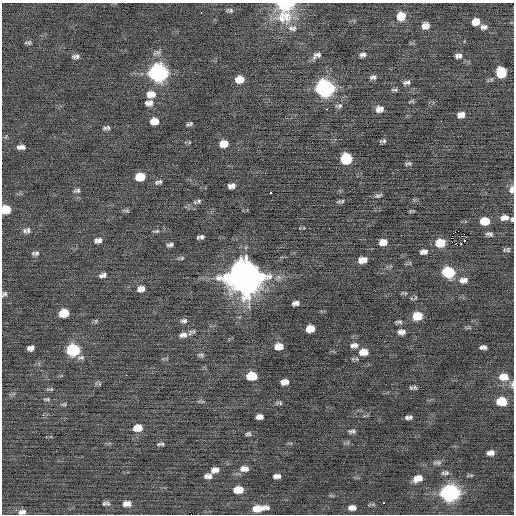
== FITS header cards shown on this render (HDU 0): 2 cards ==
NAXIS1  =                  512 / Axis length
NAXIS2  =                  512 / Axis length

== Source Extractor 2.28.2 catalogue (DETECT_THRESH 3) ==
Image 512 x 512 px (HDU 0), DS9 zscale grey, 1 PNG px = 1 image px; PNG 516 x 516 px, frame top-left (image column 1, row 512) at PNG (2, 3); no overlay
Background -0.0124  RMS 0.75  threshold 2.24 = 3 sigma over >= 5 px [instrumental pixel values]
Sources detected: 133; all 133 listed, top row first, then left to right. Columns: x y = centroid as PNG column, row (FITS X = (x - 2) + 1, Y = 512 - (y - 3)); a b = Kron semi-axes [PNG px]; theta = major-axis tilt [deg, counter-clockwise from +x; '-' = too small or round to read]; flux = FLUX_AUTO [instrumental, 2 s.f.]
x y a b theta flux
285 5 21 13 -6 1400
230 10 9 5 -7 120
201 12 3 2 - 87
401 16 9 8 - 860
282 17 21 14 82 1000
286 17 23 15 -87 1100
476 22 7 6 - 470
425 26 7 6 - 370
484 27 9 6 7 190
292 28 14 8 -5 300
29 42 7 6 - 110
363 54 8 5 17 160
317 55 13 8 22 250
460 55 7 6 - 130
76 56 9 5 3 150
457 56 7 5 82 130
501 72 9 8 - 1200
158 73 10 9 - 17000
373 77 8 6 3 140
239 79 8 7 - 590
406 82 9 5 9 150
325 88 9 9 - 16000
395 90 9 4 -9 94
151 94 11 8 6 510
410 101 9 3 21 71
149 103 9 6 6 260
339 106 10 6 12 130
327 109 3 2 - 260
379 109 8 7 - 290
462 114 6 4 88 180
459 115 6 4 -90 160
154 121 8 6 8 520
189 124 8 4 18 100
105 128 8 6 13 130
383 141 8 4 7 110
224 144 9 7 10 550
21 147 8 5 2 210
346 158 8 7 - 2700
408 164 9 3 11 88
140 177 9 7 10 940
160 182 7 6 - 120
231 186 7 5 7 240
78 190 7 6 - 120
512 190 8 5 87 310
270 192 3 3 - 280
378 196 10 4 16 110
199 201 7 6 - 110
339 201 9 4 11 95
6 209 8 6 5 1100
127 211 8 3 -19 77
504 218 9 6 5 290
512 219 5 3 - 89
485 221 9 7 3 820
329 228 3 2 - 41
28 230 8 8 - 170
156 231 10 4 5 92
458 231 2 2 - 830
489 234 9 5 -10 130
201 237 7 4 9 150
98 240 9 6 14 200
464 241 3 2 - 25
383 242 8 6 8 390
440 243 8 6 7 950
455 244 2 2 - 13
461 244 3 2 - 120
170 245 7 4 9 120
508 250 7 6 - 99
422 252 6 4 65 130
425 252 6 5 - 110
35 253 10 5 0 130
182 258 6 5 - 69
362 260 8 5 12 510
448 272 9 7 -3 3200
103 275 9 6 14 180
245 277 13 11 -5 140000
463 280 12 7 5 310
141 289 9 7 16 290
4 294 8 5 40 120
296 303 7 4 11 200
64 313 8 6 13 970
417 316 9 7 9 840
96 321 6 3 -73 57
184 321 9 6 4 150
399 322 10 4 0 110
310 329 8 6 11 710
401 332 9 6 0 230
183 335 12 8 8 310
352 345 6 6 - 130
356 345 9 7 -69 180
279 346 8 6 7 550
483 347 7 4 -2 160
31 348 7 5 17 210
73 350 9 8 - 3600
363 352 11 8 3 510
201 355 9 5 -8 100
81 357 11 5 5 150
126 375 2 2 - 190
251 376 8 6 4 1300
504 377 11 8 2 590
284 382 7 5 7 320
512 384 9 5 89 130
415 387 7 5 -53 97
50 389 10 4 -1 84
47 399 9 4 2 85
501 402 8 6 1 1400
279 403 10 5 -2 100
64 404 7 5 10 75
258 417 6 4 62 120
261 417 5 4 - 120
407 417 5 4 - 78
410 417 6 5 - 93
137 428 9 7 10 680
352 431 8 4 1 120
248 434 7 5 14 100
159 444 8 5 2 99
490 453 7 5 8 270
438 463 9 6 -7 140
244 469 11 7 -1 330
215 470 9 6 12 280
445 473 9 5 2 120
208 476 8 5 6 230
277 476 7 4 1 210
418 478 10 6 18 440
238 490 9 6 3 790
450 493 10 8 2 16000
384 502 3 3 - 570
104 504 8 6 23 110
127 504 9 6 1 320
259 508 16 6 7 760
350 508 7 5 65 170
354 508 5 4 - 140
20 512 8 7 - 160
24 512 6 5 - 110
At the frame edge (FLAGS 8, measured only in part): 6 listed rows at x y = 285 5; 512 190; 6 209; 512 219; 4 294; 512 384